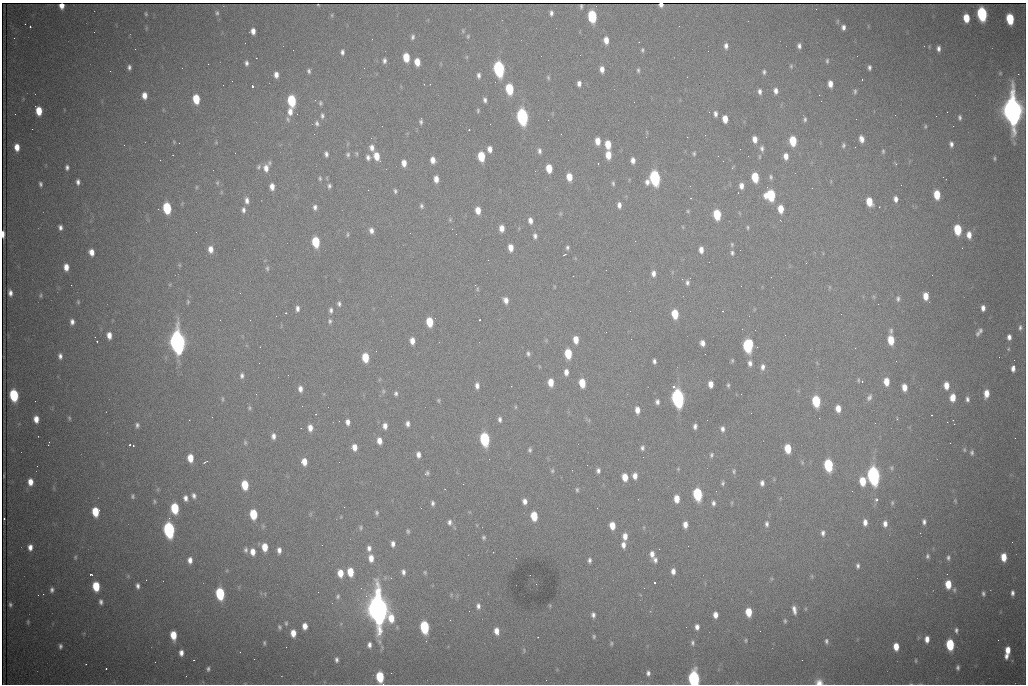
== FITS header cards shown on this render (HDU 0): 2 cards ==
NAXIS1  =                 1024 /fastest changing axis
NAXIS2  =                  682 /next to fastest changing axis

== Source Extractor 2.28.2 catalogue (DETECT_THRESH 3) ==
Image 1024 x 682 px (HDU 0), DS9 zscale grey, 1 PNG px = 1 image px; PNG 1028 x 686 px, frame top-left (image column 1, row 682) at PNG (2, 3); no overlay
Background 2300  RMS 30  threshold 88.6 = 3 sigma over >= 5 px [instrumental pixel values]
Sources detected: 456; all 456 listed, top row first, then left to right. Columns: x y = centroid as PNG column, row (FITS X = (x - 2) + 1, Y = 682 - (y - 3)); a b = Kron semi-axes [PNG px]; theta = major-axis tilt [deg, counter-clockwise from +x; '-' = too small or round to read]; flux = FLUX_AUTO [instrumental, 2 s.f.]
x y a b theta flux
661 5 4 4 - 1.0e+04
62 6 5 4 - 1.6e+04
581 6 4 3 - 1.8e+03
816 9 2 2 - 1.0e+03
217 13 7 5 -81 3.9e+03
551 13 6 4 90 6.0e+03
146 14 5 3 - 2.4e+03
982 14 8 5 -84 3.0e+05
332 15 6 4 89 2.2e+03
592 16 8 5 -85 1.6e+05
966 18 7 5 -85 3.9e+04
1010 19 8 5 -84 9.8e+04
30 27 3 2 - 2.2e+03
843 27 5 4 - 7.3e+03
253 31 6 5 - 1.3e+04
94 32 2 2 - 1.2e+03
468 36 6 4 75 2.6e+03
413 37 6 5 - 4.5e+03
14 38 3 3 - 1.7e+03
372 39 2 2 - 1.1e+03
606 40 7 5 -84 1.7e+04
726 46 7 5 -89 7.6e+03
799 46 5 4 - 6.1e+03
938 49 5 4 - 7.5e+03
642 50 5 4 - 3.2e+03
342 52 6 4 87 5.3e+03
857 56 2 2 - 2.0e+03
406 57 7 5 -84 4.8e+04
384 61 5 4 - 6.0e+03
827 61 6 4 89 3.2e+03
417 62 6 5 - 2.5e+04
246 63 6 4 -84 5.8e+03
208 64 2 2 - 3.0e+03
791 66 6 4 -89 2.8e+03
129 67 5 4 - 5.5e+03
869 67 5 3 - 5.2e+03
499 69 8 6 -82 4.5e+05
602 69 6 4 -89 1.2e+04
638 70 6 3 85 3.4e+03
309 71 5 4 - 4.4e+03
764 72 5 4 - 4.1e+03
1018 74 2 2 - 1.5e+04
276 75 6 4 -89 1.1e+04
479 75 6 4 -88 5.9e+03
548 77 6 5 - 3.2e+03
687 77 2 2 - 1.2e+03
862 79 3 2 - 4.1e+03
579 83 5 4 - 7.9e+03
830 84 6 4 -85 1.6e+04
252 86 3 3 - 9.2e+04
509 89 7 5 -83 1.0e+05
760 91 6 4 -83 6.7e+03
776 91 7 5 -81 9.5e+03
855 91 8 4 90 4.3e+03
144 95 7 5 -87 1.6e+04
196 99 7 5 -82 6.1e+04
485 100 5 4 - 5.5e+03
292 101 8 5 -84 1.4e+05
634 102 2 2 - 8.3e+02
320 103 7 5 -90 3.7e+03
39 111 7 5 -81 4.2e+04
478 111 5 3 - 2.6e+03
1012 111 14 8 -85 2.7e+06
290 112 9 6 88 1.4e+04
947 112 2 2 - 3.2e+03
15 114 2 2 - 8.8e+02
297 114 3 2 - 2.4e+03
715 114 5 4 - 7.6e+03
322 116 8 5 -81 5.2e+03
522 117 8 6 -83 5.6e+05
960 117 6 4 -88 4.5e+03
288 119 8 4 -70 3.8e+03
725 119 6 5 - 2.3e+04
805 119 6 4 -88 4.2e+03
421 122 6 4 86 4.3e+03
317 123 7 5 -77 5.2e+03
382 126 3 2 - 1.5e+03
925 126 5 4 - 2.7e+03
953 126 2 2 - 8.7e+02
469 130 3 2 - 3.9e+03
755 139 7 5 -83 1.5e+04
861 139 6 5 - 1.3e+04
598 141 7 5 -86 2.1e+04
793 141 7 5 -86 6.2e+04
216 142 5 5 - 1.9e+03
179 143 2 2 - 3.9e+03
608 144 7 5 -84 3.5e+04
951 144 6 4 -84 6.7e+03
124 145 3 2 - 1.9e+03
843 145 6 4 72 4.1e+03
17 147 6 4 -85 2.1e+04
372 148 8 6 -79 1.1e+04
762 148 8 6 -89 6.8e+03
490 149 6 4 -84 1.2e+04
539 151 8 5 -83 6.6e+03
883 151 6 4 90 3.1e+03
235 153 2 2 - 1.4e+03
356 153 7 4 -82 2.9e+03
694 153 5 4 - 3.0e+03
326 154 6 4 -76 5.8e+03
348 155 6 5 - 4.4e+03
608 155 7 5 -88 2.7e+04
377 156 8 5 -78 2.9e+04
481 156 7 5 -84 6.3e+04
718 156 2 2 - 7.6e+02
786 156 7 5 -87 1.4e+04
368 157 7 6 - 7.7e+03
994 158 5 3 - 2.7e+03
433 160 6 5 - 1.4e+04
633 160 6 5 - 1.0e+04
269 163 6 4 84 3.4e+03
404 163 7 5 -84 1.5e+04
598 164 3 2 - 2.5e+03
896 164 3 3 - 2.3e+03
67 167 5 4 - 5.6e+03
259 167 6 5 - 3.5e+03
266 168 9 6 -87 1.4e+04
549 168 7 5 -84 3.8e+04
732 168 4 3 - 2.1e+03
569 177 7 5 -83 2.8e+04
755 177 7 5 -83 7.0e+04
771 177 7 5 -81 4.4e+03
320 178 6 4 83 3.1e+03
655 178 8 6 86 3.8e+05
436 179 6 5 - 1.6e+04
78 182 5 4 - 6.7e+03
217 183 7 5 -90 3.1e+03
613 183 7 4 -87 3.6e+03
40 184 4 3 - 4.4e+03
901 185 2 2 - 1.7e+03
329 186 6 5 - 4.4e+03
741 186 7 5 90 1.2e+04
196 187 6 4 89 2.2e+03
272 187 6 4 -85 1.5e+04
812 188 2 2 - 3.0e+03
368 190 2 2 - 8.5e+03
395 191 7 5 -65 4.2e+03
771 195 7 7 - 1.4e+05
937 195 7 5 -86 4.8e+04
691 198 2 2 - 1.2e+03
896 199 6 4 -79 9.2e+03
247 200 8 5 -84 8.6e+03
869 202 7 5 -75 3.7e+04
619 205 7 5 -86 9.1e+03
421 206 7 5 -76 4.5e+03
315 207 6 5 - 6.4e+03
879 207 2 2 - 1.4e+03
167 208 7 5 -82 1.3e+05
781 209 7 5 -86 2.9e+04
243 210 7 5 -89 6.1e+03
478 210 7 5 -81 2.2e+04
688 211 5 4 - 2.5e+03
560 214 6 4 45 2.6e+03
717 214 7 5 -84 8.3e+04
450 220 6 5 - 2.8e+03
530 220 7 5 -79 1.1e+04
780 220 3 2 - 2.4e+03
60 227 5 4 - 6.8e+03
683 227 5 3 - 1.6e+03
748 227 5 4 - 2.7e+03
502 228 6 5 - 1.6e+04
371 230 7 5 -75 9.5e+03
958 230 7 5 -84 8.5e+04
410 233 2 2 - 7.4e+02
3 234 6 3 -88 1.4e+04
347 235 6 4 85 2.8e+03
969 235 8 5 -85 1.7e+04
535 236 7 5 -79 6.3e+03
316 242 7 5 -82 9.2e+04
732 244 6 4 -89 3.0e+03
567 247 5 4 - 4.1e+03
511 248 6 5 - 2.0e+04
211 249 7 5 -81 1.5e+04
701 250 7 5 -88 1.3e+04
740 250 2 2 - 9.3e+02
92 252 6 5 - 1.6e+04
732 253 6 5 - 4.5e+03
564 255 3 2 - 2.1e+03
488 260 2 2 - 2.2e+03
806 263 2 2 - 1.4e+03
179 265 5 5 - 2.3e+03
66 267 6 5 - 1.7e+04
267 268 7 4 -81 3.3e+03
606 270 2 2 - 1.2e+03
653 273 7 5 -90 9.5e+03
932 275 2 2 - 1.1e+03
573 276 2 2 - 9.8e+02
687 282 7 5 -86 5.5e+03
71 285 2 2 - 7.2e+03
829 287 6 4 -90 2.1e+03
477 289 5 4 - 2.4e+03
10 293 7 4 -83 9.0e+03
240 293 2 2 - 9.4e+02
41 295 6 5 - 3.3e+03
926 296 7 5 -89 2.4e+04
898 299 8 5 -88 5.4e+03
506 300 7 5 -70 1.3e+04
78 302 5 4 - 2.5e+03
188 302 6 4 89 2.9e+03
339 304 6 5 - 5.1e+03
878 304 2 2 - 1.2e+03
297 308 7 4 -89 7.7e+03
983 308 6 4 -89 9.7e+03
331 310 7 5 85 5.8e+03
723 311 3 2 - 4.1e+03
286 313 3 2 - 4.0e+03
675 314 7 5 -83 5.3e+04
841 314 2 2 - 2.3e+03
220 320 2 2 - 8.4e+02
479 320 2 2 - 1.4e+03
330 321 6 5 - 4.4e+03
72 322 6 4 84 8.3e+03
430 322 7 5 -85 5.7e+04
1020 327 8 6 82 6.4e+03
755 330 3 2 - 1.4e+03
891 331 7 5 85 4.5e+03
980 331 7 5 69 5.1e+03
978 334 6 5 - 4.5e+03
109 335 6 5 - 1.5e+04
95 337 2 2 - 9.7e+02
1009 337 7 5 -90 9.2e+03
576 340 7 5 -85 2.2e+04
891 340 7 5 -83 4.2e+04
97 341 3 2 - 4.3e+03
412 341 6 5 - 1.5e+04
177 342 10 7 -84 1.7e+06
702 343 6 5 - 1.0e+04
748 346 8 6 84 2.3e+05
855 348 2 2 - 9.5e+02
1008 349 5 4 - 2.5e+03
528 354 5 4 - 4.7e+03
568 354 7 5 -86 6.7e+04
60 356 6 4 -82 7.1e+03
365 357 7 5 -84 5.4e+04
732 360 5 4 - 2.8e+03
1014 360 2 2 - 2.3e+03
654 361 5 4 - 5.5e+03
259 363 2 2 - 1.7e+03
750 363 7 5 -81 8.4e+03
763 367 8 5 86 8.9e+03
1013 367 5 3 - 3.1e+04
566 372 6 5 - 1.1e+04
288 375 2 2 - 1.5e+03
242 376 6 5 - 5.7e+03
858 380 6 4 84 2.5e+03
551 382 7 5 -88 2.7e+04
862 382 3 2 - 1.3e+03
886 382 7 5 -87 2.6e+04
582 383 7 5 -82 4.2e+04
711 384 6 4 -89 1.5e+04
728 385 4 3 - 2.9e+03
946 385 7 5 -88 2.1e+04
477 386 7 5 -85 9.6e+03
904 387 6 5 - 2.0e+04
300 389 7 5 -86 1.0e+04
383 391 7 5 84 3.6e+03
396 393 5 4 - 4.3e+03
986 393 7 5 84 2.2e+04
256 394 3 2 - 2.1e+03
741 394 2 2 - 8.5e+02
14 395 8 5 -82 1.6e+05
869 397 9 6 61 6.3e+03
953 397 7 5 83 2.4e+04
678 398 9 6 -81 8.6e+05
222 399 7 3 -90 2.6e+03
967 399 6 4 -80 5.8e+03
438 400 6 4 -84 2.6e+03
35 401 3 2 - 1.5e+03
816 401 8 5 -85 1.2e+05
657 402 6 5 - 6.6e+03
515 407 5 3 - 2.1e+03
249 408 6 5 - 3.3e+03
838 408 6 5 - 1.9e+04
637 410 7 5 -85 1.5e+04
932 415 3 2 - 2.9e+03
69 418 6 3 -76 2.9e+03
36 419 6 5 - 1.7e+04
500 419 6 4 -89 5.8e+03
897 419 3 3 - 1.9e+03
189 420 3 2 - 3.0e+03
953 420 2 2 - 9.7e+02
339 421 2 2 - 1.4e+03
348 422 7 5 -85 1.0e+04
875 423 2 2 - 1.7e+03
407 424 6 4 -87 7.4e+03
954 424 2 2 - 9.7e+03
137 425 6 5 - 5.5e+03
385 426 7 6 - 1.1e+04
695 426 5 4 - 6.4e+03
310 428 7 5 -83 1.5e+04
722 429 6 5 - 7.2e+03
273 436 6 4 -88 8.5e+03
485 439 8 5 -83 2.5e+05
379 441 6 5 - 1.7e+04
49 443 5 2 - 1.7e+03
245 443 6 4 -71 3.2e+03
130 445 3 2 - 4.2e+03
133 445 3 2 - 1.8e+03
354 447 7 5 -83 1.7e+04
642 448 6 5 - 5.1e+03
788 448 7 5 -84 5.0e+04
530 450 6 5 - 4.2e+03
964 450 6 4 -71 2.8e+03
972 452 6 5 - 4.3e+03
418 455 6 5 - 9.9e+03
711 455 6 5 - 4.0e+03
190 458 7 5 -86 2.9e+04
205 462 5 2 - 1.9e+03
304 462 7 5 -85 2.2e+04
802 462 6 3 -73 2.4e+03
587 465 2 2 - 5.5e+03
828 465 8 5 -84 1.8e+05
891 468 6 5 - 3.6e+03
678 469 5 4 - 2.0e+03
598 470 5 4 - 6.0e+03
552 471 7 5 76 3.3e+03
734 471 7 5 89 3.7e+03
427 473 7 6 - 4.1e+03
873 475 9 6 -85 8.5e+05
635 476 6 5 - 1.3e+04
625 477 6 5 - 2.6e+04
863 481 8 6 -87 4.4e+04
30 482 7 5 -88 1.9e+04
723 483 6 4 80 3.6e+03
762 483 5 4 - 7.2e+03
463 484 2 2 - 1.4e+03
245 485 7 5 -85 5.8e+04
158 489 6 4 72 2.5e+03
577 490 5 4 - 3.2e+03
716 491 2 2 - 2.3e+03
852 491 3 2 - 1.7e+03
698 494 8 5 -83 1.9e+05
133 496 5 4 - 3.4e+03
194 496 7 5 -74 6.2e+03
185 498 7 5 -85 8.4e+03
677 499 7 5 -84 2.5e+04
876 500 5 5 - 5.1e+03
154 501 7 3 -89 2.8e+03
525 501 6 5 - 1.0e+04
955 501 5 3 - 2.2e+03
432 503 5 4 - 4.8e+03
713 503 6 4 -85 5.7e+03
892 503 6 5 - 3.5e+03
344 507 2 2 - 4.3e+03
175 508 7 5 -84 9.7e+04
95 512 7 5 -87 5.6e+04
376 513 6 5 - 3.7e+03
253 514 7 5 -84 7.5e+04
534 516 7 5 -84 5.2e+04
4 519 3 2 - 4.1e+03
449 522 7 5 86 6.7e+03
865 522 8 5 -90 1.3e+04
924 522 7 5 -88 6.4e+03
685 524 6 4 -88 1.4e+04
767 524 7 5 -84 5.4e+03
885 524 8 6 -89 1.1e+04
612 525 6 5 - 2.7e+04
361 528 7 6 - 3.9e+03
169 530 8 6 -83 4.9e+05
408 531 5 4 - 3.1e+03
823 533 8 6 88 7.3e+03
625 536 7 5 89 1.5e+04
484 537 5 5 - 3.4e+03
393 544 6 4 89 8.5e+03
623 545 7 5 -87 1.1e+04
30 547 6 5 - 1.2e+04
265 547 7 5 -87 3.0e+04
369 548 7 5 -83 8.1e+03
246 550 7 5 79 5.1e+03
279 550 6 4 89 9.4e+03
253 552 7 5 -82 1.6e+04
493 552 2 2 - 1.1e+03
652 554 7 5 -88 1.1e+04
927 556 7 5 89 4.9e+03
75 557 5 4 - 2.4e+03
1004 557 7 5 -87 3.3e+04
371 558 8 5 -86 1.8e+04
948 558 7 5 90 5.3e+03
190 560 7 5 87 1.2e+04
589 560 6 4 -86 5.2e+03
655 560 8 6 -80 7.2e+03
858 566 7 5 -84 5.3e+03
673 571 6 4 -87 1.0e+04
350 572 7 5 -83 4.2e+04
403 572 7 5 -85 6.8e+03
425 572 6 4 -70 2.6e+03
340 573 7 5 -84 2.6e+04
91 575 3 3 - 3.1e+03
128 576 5 5 - 2.5e+03
812 576 6 4 -89 2.5e+03
654 583 3 3 - 1.0e+05
536 584 2 2 - 8.1e+02
948 584 7 5 -88 3.9e+04
96 586 7 5 -85 6.5e+04
138 586 7 5 -80 7.0e+03
644 588 2 2 - 9.9e+02
52 590 5 4 - 5.8e+03
954 590 8 5 90 3.9e+03
983 593 5 4 - 4.3e+03
1012 593 6 4 90 6.3e+03
43 594 2 2 - 1.0e+04
220 594 8 5 -83 1.7e+05
265 594 5 3 - 1.9e+03
451 595 6 3 73 2.2e+03
338 596 6 5 - 3.4e+03
101 602 6 5 - 6.0e+03
10 604 4 3 - 3.9e+03
478 606 9 6 -88 8.0e+03
378 610 14 9 -84 3.2e+06
794 610 9 4 -78 1.0e+04
749 612 7 5 -86 4.2e+04
593 615 6 4 -84 6.3e+03
715 615 6 4 89 1.3e+04
391 618 10 6 -83 3.3e+04
785 621 6 4 -81 2.9e+03
28 622 5 4 - 2.6e+03
286 623 6 4 -89 3.2e+03
305 626 6 5 - 1.6e+04
279 627 6 5 - 3.8e+03
424 627 8 5 -84 1.9e+05
686 627 2 2 - 8.0e+02
697 627 6 5 - 8.9e+03
956 630 7 5 -88 5.3e+03
496 631 8 5 -77 1.7e+04
293 633 6 5 - 2.1e+04
173 635 7 5 -84 3.8e+04
594 636 5 4 - 2.9e+03
927 639 6 5 - 1.4e+04
746 640 5 4 - 2.6e+03
998 640 2 2 - 1.3e+03
826 641 7 5 -80 4.9e+03
264 643 5 3 - 3.1e+03
611 643 6 4 87 2.8e+03
692 643 7 5 -90 4.8e+03
950 644 7 5 -87 1.3e+05
369 645 5 4 - 7.5e+03
60 646 5 3 - 5.2e+03
896 647 6 5 - 2.7e+04
524 650 7 4 -68 3.0e+03
1008 650 8 5 88 2.3e+04
240 652 2 2 - 1.1e+03
181 653 6 4 88 1.1e+04
1006 656 7 5 82 9.6e+03
254 659 2 2 - 5.6e+03
336 660 6 4 -89 5.5e+03
916 661 5 2 - 2.1e+03
155 662 2 2 - 8.2e+02
86 664 2 2 - 1.1e+03
958 667 5 3 - 4.5e+03
106 668 3 2 - 3.8e+03
208 669 5 5 - 4.5e+03
391 673 2 2 - 8.5e+02
648 673 6 5 - 6.1e+03
380 677 7 5 -84 1.0e+05
694 679 8 6 -87 5.1e+05
819 682 9 7 -7 1.5e+04
At the frame edge (FLAGS 8, measured only in part): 6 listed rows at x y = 661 5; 62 6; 3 234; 380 677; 694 679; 819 682

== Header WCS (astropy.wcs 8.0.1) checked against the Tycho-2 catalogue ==
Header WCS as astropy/WCSLIB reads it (CRVAL/CRPIX/CD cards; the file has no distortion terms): RA---TAN/DEC--TAN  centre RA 06:56:14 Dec +31:26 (104.06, +31.43 deg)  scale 1.44 arcsec/px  FOV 24.5' x 16.3'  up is -93 deg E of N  parity flipped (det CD > 0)
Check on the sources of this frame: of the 60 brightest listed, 11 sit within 2.2 arcsec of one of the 15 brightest Tycho-2 stars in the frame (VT <= 13.07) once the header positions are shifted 0.59 arcsec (0.41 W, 0.43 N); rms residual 1.33 arcsec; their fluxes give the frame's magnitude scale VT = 25.46 - 2.5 log10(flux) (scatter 0.39 mag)
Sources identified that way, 11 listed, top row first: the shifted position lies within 2.2 arcsec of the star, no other Tycho-2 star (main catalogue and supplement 1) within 4.4 arcsec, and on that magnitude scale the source's flux lands within +1.5 / -3 mag of the star's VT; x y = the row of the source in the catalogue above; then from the Tycho-2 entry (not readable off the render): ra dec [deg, ICRS J2000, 3 dp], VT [Tycho-2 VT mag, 2 dp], TYC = Tycho-2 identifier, HIP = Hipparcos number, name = IAU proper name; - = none
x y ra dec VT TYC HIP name
592 16 103.904 +31.460 12.65 2437-721-1 - -
522 117 103.952 +31.434 11.53 2437-424-1 - -
655 178 103.978 +31.488 11.51 2437-421-1 - -
771 195 103.984 +31.534 11.82 2437-428-1 - -
167 208 104.002 +31.294 13.07 2437-1012-1 - -
177 342 104.065 +31.301 9.89 2437-425-1 - -
748 346 104.055 +31.528 12.03 2437-1294-1 - -
678 398 104.081 +31.501 10.83 2437-37-1 - -
873 475 104.112 +31.580 11.47 2437-71-1 - -
378 610 104.185 +31.385 8.52 2437-370-1 33393 -
424 627 104.192 +31.404 11.68 2437-91-1 - -